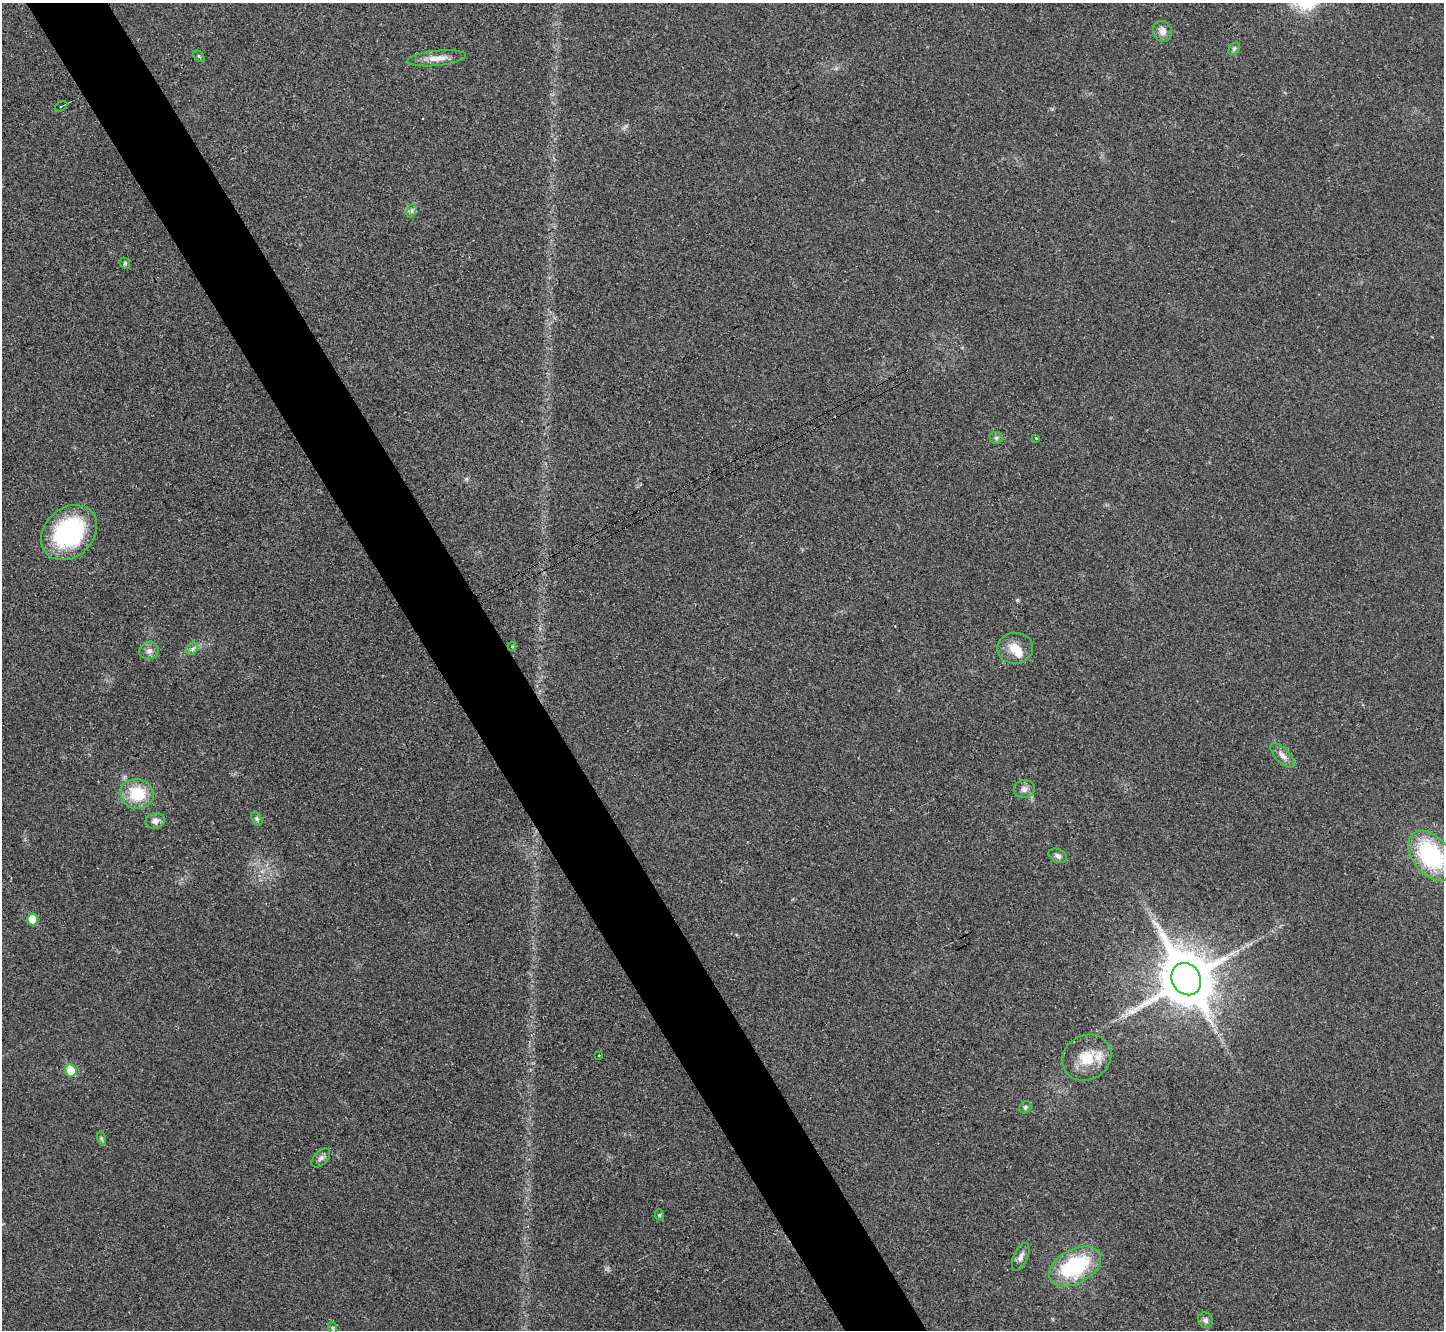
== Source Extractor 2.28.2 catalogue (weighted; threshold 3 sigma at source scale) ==
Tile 11 of 4 x 4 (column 3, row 3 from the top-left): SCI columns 2892-4333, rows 1493-2820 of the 5785 x 5777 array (HDU 1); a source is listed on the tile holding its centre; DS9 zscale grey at full resolution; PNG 1446 x 1332 px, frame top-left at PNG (2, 3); each listed source drawn as its Kron ellipse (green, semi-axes under 4 px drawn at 4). Shown black and unused: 6% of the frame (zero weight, under 3 of 4 exposures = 1% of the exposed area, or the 3 px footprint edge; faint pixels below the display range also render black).
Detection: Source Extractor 2.28.2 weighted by HDU 2 'WHT'; one run over the whole footprint, this tile lists its part. Background 0.025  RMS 0.0049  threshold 0.022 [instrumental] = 3 sigma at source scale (4.5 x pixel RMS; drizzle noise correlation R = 1.50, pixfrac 1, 0.05/0.05 arcsec/px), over >= 5 px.
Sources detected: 36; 1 inside a brighter object's white glare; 1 cosmic-ray / hot-pixel residue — neither listed nor drawn; the other 34 listed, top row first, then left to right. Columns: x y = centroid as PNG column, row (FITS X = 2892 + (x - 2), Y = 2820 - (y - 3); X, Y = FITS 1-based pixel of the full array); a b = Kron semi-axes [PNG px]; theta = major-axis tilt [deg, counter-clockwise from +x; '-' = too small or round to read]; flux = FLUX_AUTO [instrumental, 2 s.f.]
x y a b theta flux
1162 31 10 9 - 3.5
1234 49 6 5 - 0.88
199 56 7 4 -45 0.74
437 58 29 7 6 5.3
61 106 7 2 31 0.67
411 211 7 4 70 1.1
125 263 6 5 - 0.75
996 438 6 6 - 1
1036 438 4 4 - 0.38
69 532 31 24 44 58
512 647 4 4 - 0.58
1015 648 18 15 1 7.5
192 649 7 5 45 1.3
149 651 10 8 12 2.4
1282 755 15 7 -47 3
1024 789 10 9 - 2.4
137 794 16 15 - 17
257 819 7 4 -59 1
155 821 10 7 10 2.4
1058 856 10 6 -27 1.7
1431 856 28 18 -52 50
33 919 6 5 - 10
1186 979 16 14 -60 2900
599 1055 3 2 - 1.1
1087 1058 25 22 31 14
71 1071 6 5 - 13
1025 1107 6 5 - 0.94
101 1138 7 4 -72 0.8
321 1158 11 6 46 1.7
659 1215 6 4 -71 0.6
1021 1257 15 7 67 2.5
1075 1266 28 17 28 40
1205 1320 8 7 - 1.7
333 1328 6 4 -71 0.76
Isophote crosses this tile's border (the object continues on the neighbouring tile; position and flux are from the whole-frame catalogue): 1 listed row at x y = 1431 856